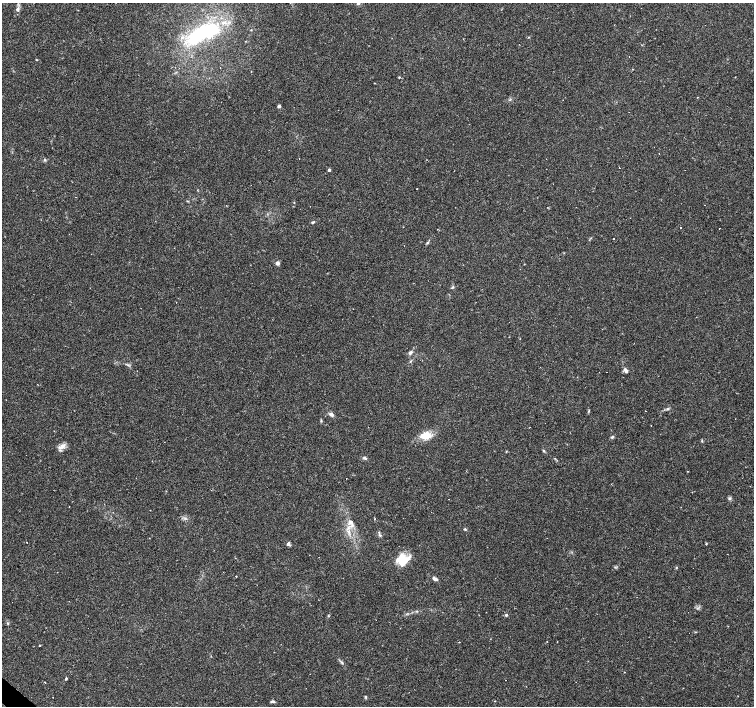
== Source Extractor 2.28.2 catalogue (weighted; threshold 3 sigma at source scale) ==
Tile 7 of 4 x 4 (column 3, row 2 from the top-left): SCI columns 3005-4507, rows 2978-4384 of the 6010 x 6019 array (HDU 1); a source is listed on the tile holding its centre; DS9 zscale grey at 2 x 2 block average (1 PNG px = mean of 2 x 2 image px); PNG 756 x 708 px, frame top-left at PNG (2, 3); no overlay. Shown black and unused: <1% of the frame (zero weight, under 2 of 3 exposures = <1% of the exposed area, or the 3 px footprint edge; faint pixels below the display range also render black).
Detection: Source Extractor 2.28.2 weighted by HDU 2 'WHT'; one run over the whole footprint, this tile lists its part. Background 0.0808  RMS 0.0051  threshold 0.0229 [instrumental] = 3 sigma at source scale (4.5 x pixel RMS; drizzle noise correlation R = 1.50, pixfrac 1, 0.0396/0.0396 arcsec/px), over >= 5 px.
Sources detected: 78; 1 inside a brighter object's white glare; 23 cosmic-ray / hot-pixel residue — not listed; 2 inside a brighter listed object's ellipse — not listed separately; the other 52 listed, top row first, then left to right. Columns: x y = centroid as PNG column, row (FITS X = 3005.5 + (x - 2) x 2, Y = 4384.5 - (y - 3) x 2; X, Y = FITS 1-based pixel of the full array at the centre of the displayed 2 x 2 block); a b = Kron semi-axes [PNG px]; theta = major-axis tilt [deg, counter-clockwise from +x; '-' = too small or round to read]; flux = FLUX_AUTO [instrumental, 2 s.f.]
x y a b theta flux
290 3 2 2 - 0.56
18 9 6 4 -89 3.8
202 33 49 18 28 99
36 60 3 2 - 0.71
399 77 3 3 - 0.91
374 83 3 2 - 0.49
279 106 3 3 - 2.5
45 160 4 3 - 1.5
329 170 2 2 - 3
417 189 2 2 - 0.52
313 222 4 2 - 1.8
614 238 2 2 - 5.4
427 243 4 3 - 1.3
277 263 4 4 - 3.3
452 287 5 3 - 1.4
410 353 5 4 - 2.5
128 365 4 2 - 1.2
626 370 7 4 -57 3.5
667 409 3 3 - 1.3
589 411 4 2 - 0.94
331 414 6 4 -26 3.4
321 421 4 2 - 1.1
425 436 13 8 4 18
612 437 4 3 - 1.9
702 441 4 2 - 0.91
62 447 11 6 50 6.3
506 451 3 2 - 0.67
544 451 5 2 - 1.2
365 458 5 3 - 2.1
346 479 2 2 - 0.41
729 498 5 4 - 1.9
449 499 2 2 - 0.35
351 522 7 6 - 5.2
465 529 4 3 - 1.1
349 532 5 4 - 3.3
379 532 3 2 - 0.86
380 535 4 3 - 1.4
288 544 5 4 - 2.5
706 544 2 2 - 1.1
401 560 15 11 83 23
435 579 6 3 -27 3.8
506 615 4 3 - 1.5
328 616 3 3 - 0.9
7 623 3 3 - 0.98
695 632 3 2 - 0.67
459 642 2 2 - 0.56
39 646 2 2 - 3.2
341 662 5 3 - 1.8
66 679 4 3 - 1.1
365 697 4 3 - 1.2
272 701 5 3 - 2.3
495 701 2 2 - 0.52
Isophote crosses this tile's border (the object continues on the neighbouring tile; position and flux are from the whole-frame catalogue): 1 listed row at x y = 290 3
Diffuse or blended objects may show on this block-average render without a row.